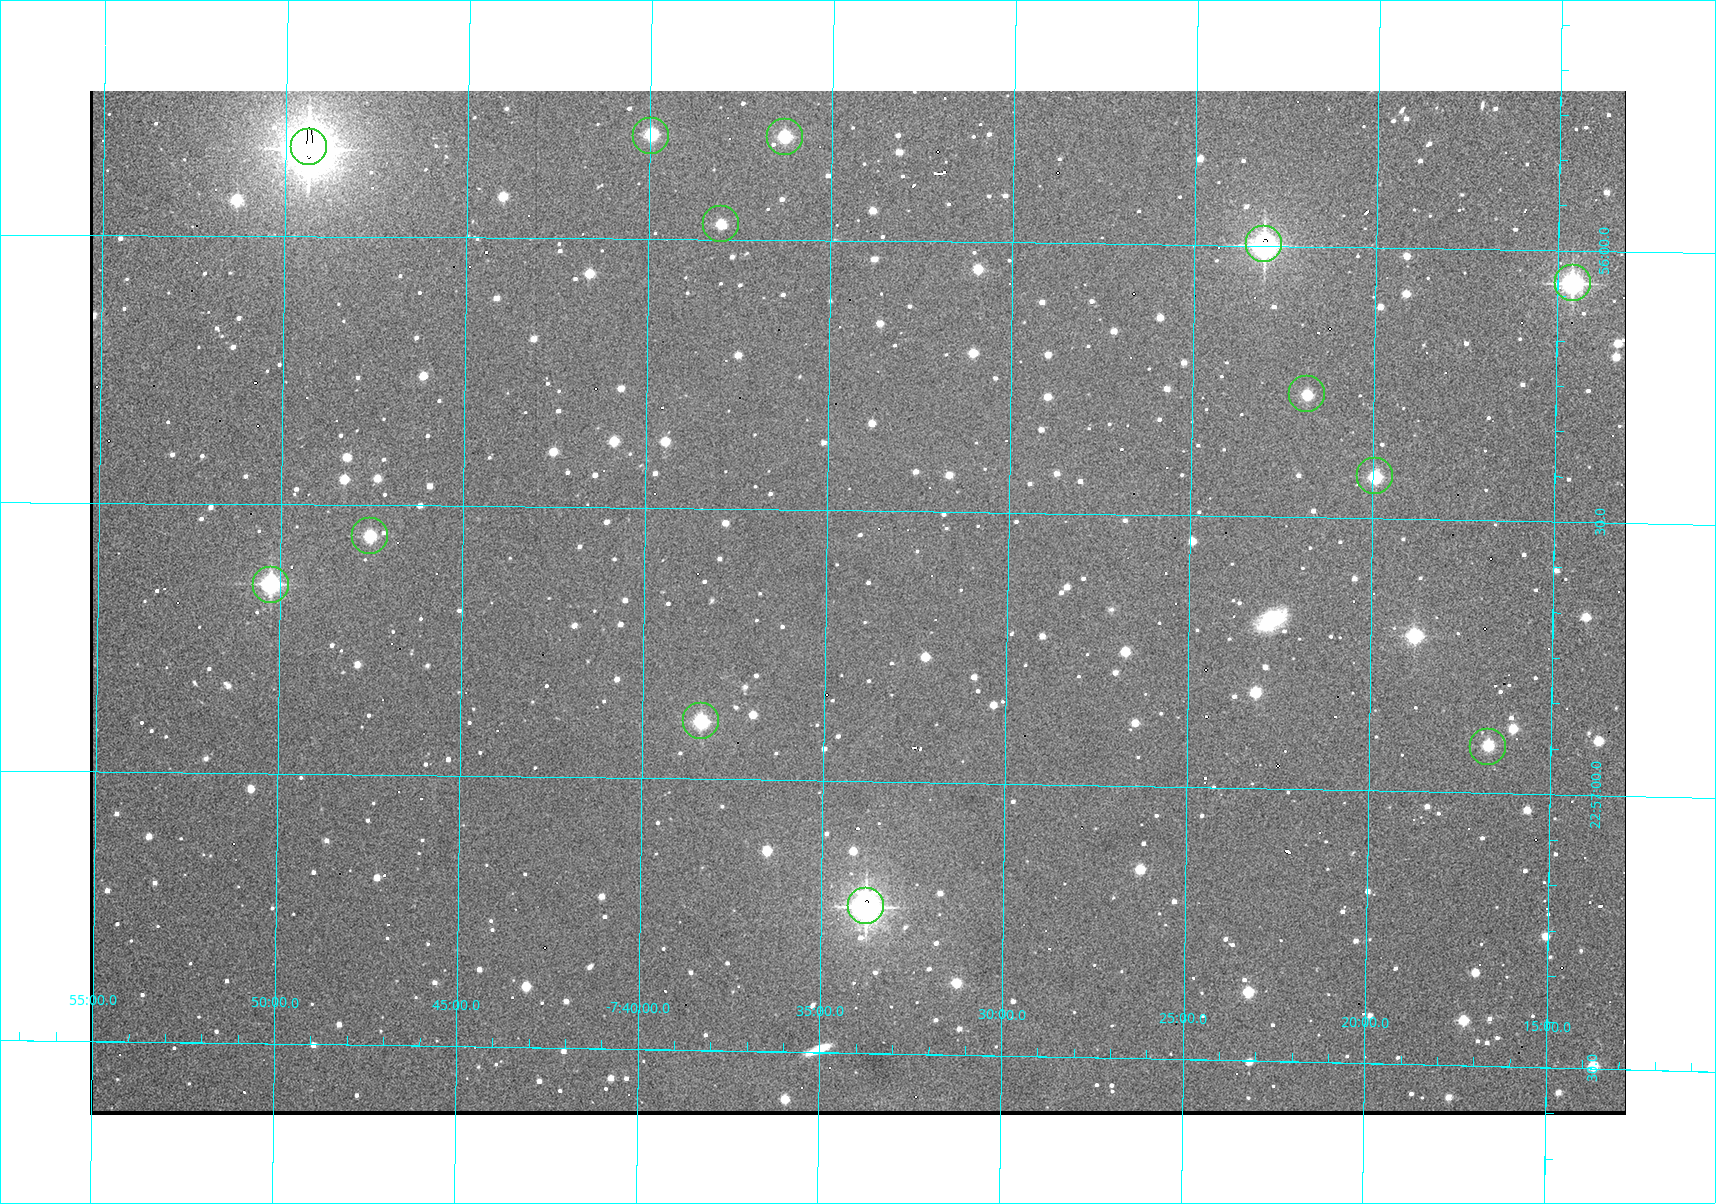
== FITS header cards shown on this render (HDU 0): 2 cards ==
NAXIS1  =                 1536 /fastest changing axis
NAXIS2  =                 1024 /next to fastest changing axis

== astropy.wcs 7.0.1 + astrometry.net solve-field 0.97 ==
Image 1536 x 1024 px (HDU 0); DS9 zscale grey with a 90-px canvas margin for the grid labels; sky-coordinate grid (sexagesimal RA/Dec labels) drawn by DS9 from the SOLVED WCS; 13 Tycho-2 reference stars matched to detected sources circled (green)
Header WCS: none
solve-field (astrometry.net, Tycho-2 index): SOLVED blind (the file carries no WCS)
Solved WCS: RA---TAN-SIP/DEC--TAN-SIP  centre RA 22:56:40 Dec -07:34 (344.17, -7.57 deg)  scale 1.65 arcsec/px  FOV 42.2' x 28.2'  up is -91 deg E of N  parity flipped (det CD > 0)
(file carries no celestial WCS; the grid is the blind solution)
Tycho-2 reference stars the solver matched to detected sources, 13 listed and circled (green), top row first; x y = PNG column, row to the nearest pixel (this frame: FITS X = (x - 90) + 1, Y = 1024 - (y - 91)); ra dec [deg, ICRS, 3 dp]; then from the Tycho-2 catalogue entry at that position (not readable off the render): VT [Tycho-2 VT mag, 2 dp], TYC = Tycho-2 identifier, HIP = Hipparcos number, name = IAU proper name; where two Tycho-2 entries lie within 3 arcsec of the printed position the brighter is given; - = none
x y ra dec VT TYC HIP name
651 136 343.952 -7.666 11.47 5813-94-1 - -
785 137 343.952 -7.605 11.45 5813-60-1 - -
309 147 343.958 -7.823 8.08 5813-175-1 113231 -
721 224 343.993 -7.634 12.58 5813-64-1 - -
1264 244 343.999 -7.385 9.60 5241-730-1 - -
1573 283 344.015 -7.243 10.16 5241-846-1 - -
1307 394 344.068 -7.364 12.32 5241-801-1 - -
1375 476 344.106 -7.332 11.78 5241-786-1 - -
370 536 344.140 -7.792 11.90 5813-158-1 - -
271 585 344.162 -7.837 10.55 5813-181-1 - -
701 721 344.223 -7.639 11.18 5813-80-1 - -
1488 747 344.229 -7.279 12.18 5241-862-1 - -
866 906 344.307 -7.563 9.30 5813-35-1 - -